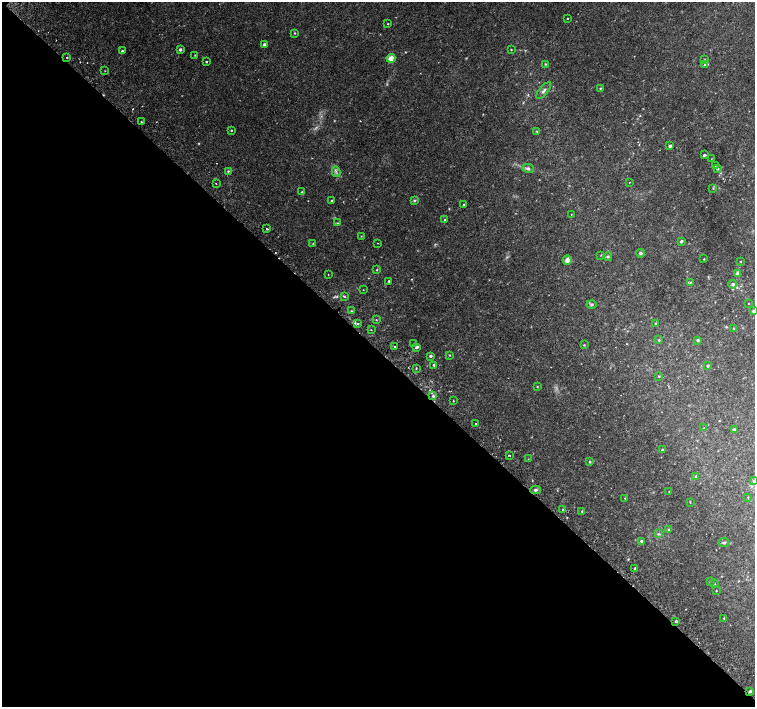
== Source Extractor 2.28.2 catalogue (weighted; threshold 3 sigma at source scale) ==
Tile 9 of 4 x 4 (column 1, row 3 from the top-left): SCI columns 30-1535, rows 1600-3008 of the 6089 x 6081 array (HDU 1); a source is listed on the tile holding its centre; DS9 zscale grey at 2 x 2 block average (1 PNG px = mean of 2 x 2 image px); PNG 757 x 709 px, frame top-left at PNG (2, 2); each listed source drawn as its Kron ellipse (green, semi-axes under 4 px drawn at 4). Shown black and unused: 51% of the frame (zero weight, under 2 of 3 exposures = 2% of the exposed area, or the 3 px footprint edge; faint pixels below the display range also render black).
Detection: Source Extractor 2.28.2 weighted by HDU 2 'WHT'; one run over the whole footprint, this tile lists its part. Background 0.0459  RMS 0.0044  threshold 0.0198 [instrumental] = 3 sigma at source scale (4.5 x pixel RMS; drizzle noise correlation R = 1.50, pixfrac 1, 0.0396/0.0396 arcsec/px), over >= 5 px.
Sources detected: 115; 2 too faint to see at this stretch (2 x 2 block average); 3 cosmic-ray / hot-pixel residue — neither listed nor drawn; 2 inside a brighter listed object's ellipse — not listed separately; the other 108 listed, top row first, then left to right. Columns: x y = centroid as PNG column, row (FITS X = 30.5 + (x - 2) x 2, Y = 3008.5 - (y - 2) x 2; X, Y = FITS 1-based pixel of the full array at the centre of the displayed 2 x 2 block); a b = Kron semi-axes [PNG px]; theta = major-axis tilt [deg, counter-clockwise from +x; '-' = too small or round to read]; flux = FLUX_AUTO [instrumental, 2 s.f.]
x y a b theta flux
567 18 2 2 - 0.66
388 24 2 2 - 0.54
295 33 4 2 - 0.7
264 45 3 3 - 1.7
180 50 3 3 - 1.2
511 50 3 2 - 0.55
122 51 3 2 - 0.94
195 55 3 2 - 0.63
67 57 2 2 - 1.1
391 58 4 3 - 9.5
704 60 3 2 - 0.5
206 62 2 2 - 1.6
545 64 3 2 - 0.7
705 65 3 2 - 1.1
105 71 2 2 - 0.4
600 88 3 2 - 0.65
544 91 10 3 50 2.7
141 122 2 2 - 0.83
231 130 2 2 - 0.77
537 131 3 2 - 0.81
670 146 3 3 - 1.8
704 155 3 2 - 1.6
711 159 2 2 - 0.32
715 166 2 2 - 0.37
528 168 6 4 -9 2.3
718 169 3 3 - 0.85
228 171 3 3 - 0.8
336 172 5 2 - 1.4
630 182 2 2 - 0.63
216 183 2 2 - 0.67
713 188 3 3 - 0.88
302 192 3 2 - 0.76
414 200 4 3 - 1.1
331 201 3 3 - 0.79
464 205 2 2 - 1.2
571 214 2 2 - 0.39
445 220 3 2 - 0.57
338 223 3 2 - 0.56
267 229 2 2 - 2.1
361 236 3 2 - 0.42
681 241 3 2 - 2.6
313 243 3 2 - 0.41
378 243 2 2 - 0.42
640 253 4 3 - 1.7
601 255 3 2 - 0.5
608 257 4 3 - 1.4
704 259 2 2 - 0.51
567 260 5 4 - 4.7
741 261 2 2 - 0.56
377 270 2 2 - 0.66
738 273 2 2 - 5
328 275 2 2 - 0.65
389 281 2 2 - 1.1
690 283 3 2 - 0.71
733 284 4 4 - 2.1
363 290 2 2 - 0.38
344 296 4 2 - 0.77
592 304 5 3 - 1.4
748 304 2 2 - 0.39
351 311 2 2 - 0.76
753 311 3 3 - 1.4
376 320 2 2 - 0.55
358 324 2 2 - 4.5
656 324 3 3 - 0.91
733 328 2 2 - 0.54
371 330 2 2 - 0.38
659 340 3 3 - 0.99
698 340 3 3 - 1.2
414 343 2 2 - 0.54
584 345 3 3 - 0.65
394 346 2 2 - 1.8
416 347 4 3 - 2
450 355 3 2 - 0.69
430 356 2 2 - 2.8
434 365 3 3 - 1.5
708 366 3 3 - 1.4
416 368 2 2 - 3.1
659 376 3 2 - 0.53
537 386 3 2 - 0.6
433 396 3 3 - 1.8
453 401 2 2 - 0.54
476 423 2 2 - 2.6
704 428 3 2 - 0.49
734 429 3 3 - 1
662 450 3 3 - 1.1
509 455 2 2 - 1.3
528 459 2 2 - 0.36
590 462 3 3 - 1
696 476 3 3 - 1.2
754 481 3 3 - 1.8
535 490 5 4 - 2
669 492 2 2 - 0.28
748 497 3 2 - 0.39
625 498 3 2 - 0.6
690 502 4 2 - 0.57
563 509 2 2 - 0.48
582 511 2 2 - 1.3
669 529 3 2 - 0.64
658 534 3 2 - 0.86
641 541 4 3 - 1.6
724 542 5 3 - 1.5
635 568 2 2 - 1.2
710 582 3 2 - 0.5
715 584 2 2 - 0.46
716 591 3 2 - 0.4
724 618 3 2 - 0.67
676 621 3 3 - 1.3
750 691 3 3 - 1.5
Overlapping masked pixels (flux is a lower limit): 1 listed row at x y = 750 691
Isophote crosses this tile's border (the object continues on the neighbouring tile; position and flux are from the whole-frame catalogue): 1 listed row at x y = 754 481
Diffuse or blended objects may show on this block-average render without a row.